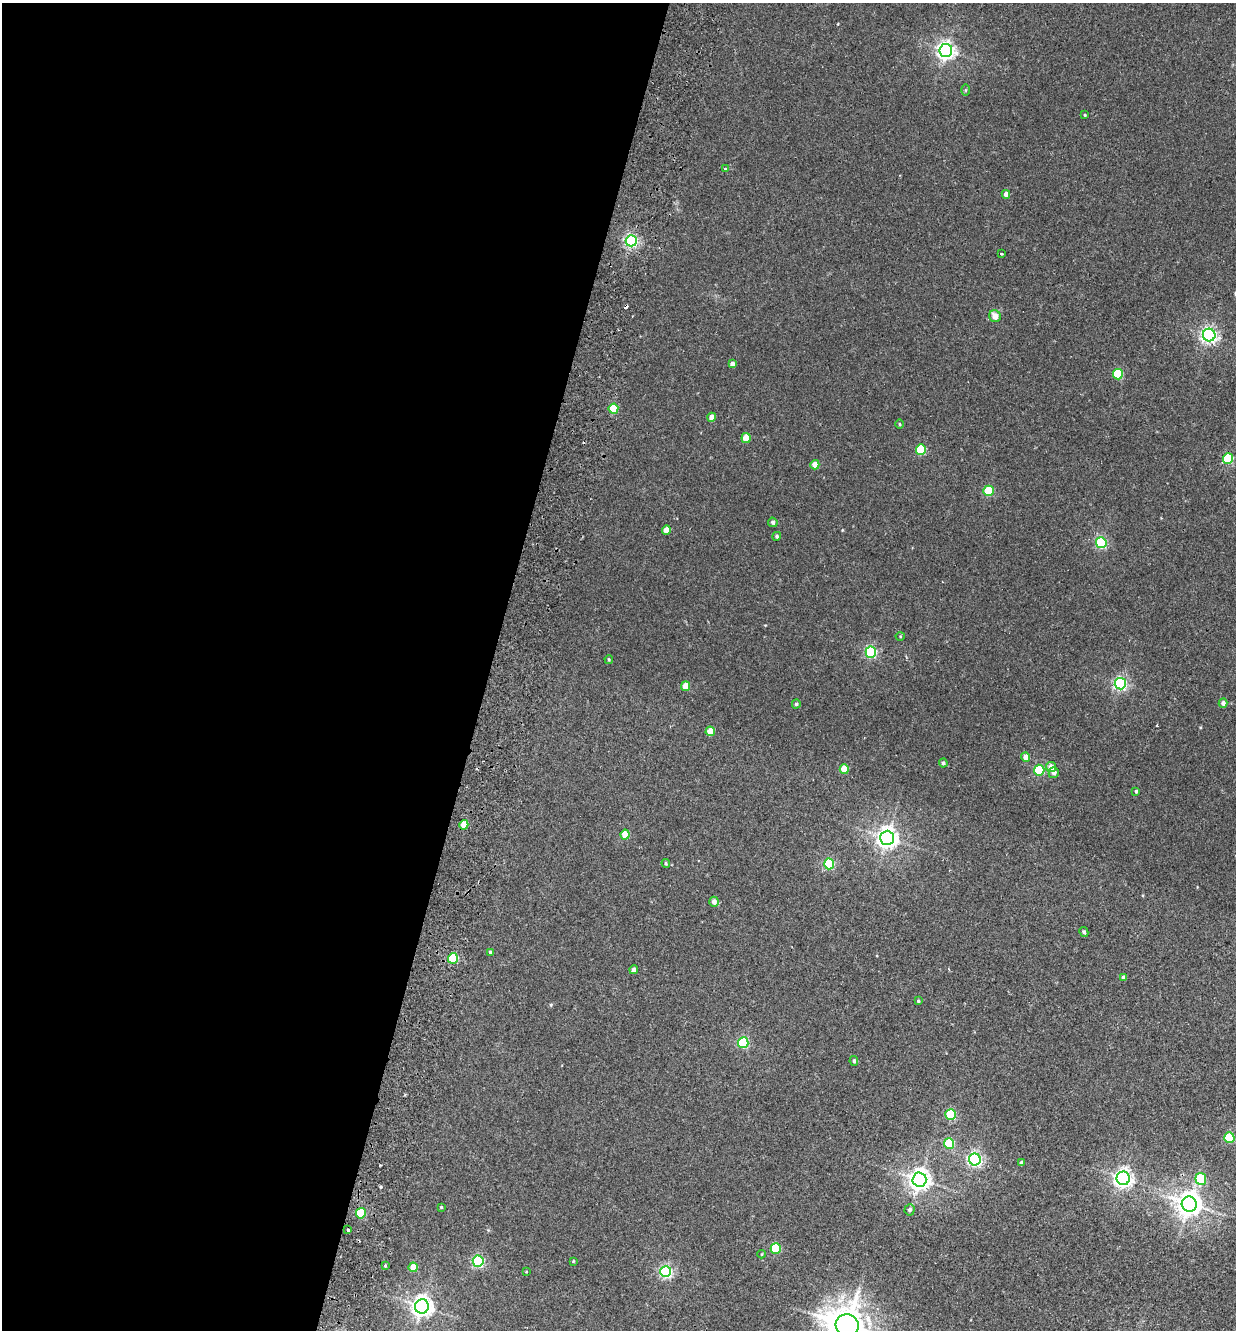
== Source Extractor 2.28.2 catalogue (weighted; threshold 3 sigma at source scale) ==
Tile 5 of 4 x 4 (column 1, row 2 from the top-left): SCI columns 315-1548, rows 2677-4004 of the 5438 x 5356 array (HDU 1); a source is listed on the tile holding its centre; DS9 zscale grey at full resolution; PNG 1238 x 1332 px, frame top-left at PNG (2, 3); each listed source drawn as its Kron ellipse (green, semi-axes under 4 px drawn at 4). Shown black and unused: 40% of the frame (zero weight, under 2 of 3 exposures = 3% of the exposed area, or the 3 px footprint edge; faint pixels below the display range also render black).
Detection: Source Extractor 2.28.2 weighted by HDU 2 'WHT'; one run over the whole footprint, this tile lists its part. Background 0.026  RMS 0.0068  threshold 0.0307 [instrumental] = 3 sigma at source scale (4.5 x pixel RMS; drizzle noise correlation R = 1.50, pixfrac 1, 0.05/0.05 arcsec/px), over >= 5 px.
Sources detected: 77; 2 cosmic-ray / hot-pixel residue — neither listed nor drawn; the other 75 listed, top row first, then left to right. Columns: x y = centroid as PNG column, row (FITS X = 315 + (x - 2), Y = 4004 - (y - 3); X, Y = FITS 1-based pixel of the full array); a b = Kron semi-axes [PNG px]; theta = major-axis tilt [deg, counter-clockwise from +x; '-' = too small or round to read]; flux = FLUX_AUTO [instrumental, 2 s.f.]
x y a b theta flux
946 50 6 6 - 270
966 90 6 4 89 0.75
1085 115 3 3 - 0.63
726 169 3 3 - 1.5
1006 194 4 4 - 3.4
631 241 6 5 - 130
1001 254 3 2 - 0.81
995 316 6 5 - 5.9
1209 335 6 6 - 180
732 364 4 4 - 2.5
1118 374 5 5 - 34
613 409 5 5 - 30
712 417 4 4 - 6
900 424 4 3 - 0.66
746 438 5 4 - 16
921 450 5 5 - 36
1228 458 5 5 - 45
815 465 4 4 - 9.1
989 491 5 5 - 38
773 522 5 4 - 1.5
666 530 5 4 - 6.9
777 536 4 4 - 1.1
1101 543 5 5 - 72
900 636 4 4 - 0.67
871 652 5 5 - 78
609 659 4 3 - 0.72
1120 684 6 5 - 120
686 686 5 4 - 12
1223 703 4 4 - 2.5
796 704 4 4 - 1.3
710 731 5 4 - 10
1026 757 5 4 - 4.7
943 763 4 4 - 1.6
1051 767 5 5 - 6.2
844 769 5 4 - 15
1039 770 5 5 - 44
1054 773 5 5 - 2.9
1136 791 4 3 - 1
464 825 5 4 - 15
625 835 5 4 - 16
887 838 7 7 - 420
666 863 4 3 - 0.8
829 864 5 5 - 55
714 902 5 4 - 3.7
1084 932 5 4 - 1.5
490 952 4 4 - 1.3
453 958 5 5 - 45
634 970 4 4 - 3.7
1123 978 4 4 - 2.7
918 1001 4 3 - 0.98
743 1043 5 5 - 62
854 1061 5 4 - 1.2
950 1115 5 5 - 50
1229 1138 5 5 - 36
949 1143 5 5 - 36
975 1159 6 6 - 150
1021 1163 4 4 - 2.1
1123 1178 7 6 - 300
1201 1179 6 5 - 26
919 1180 7 7 - 440
1189 1204 7 7 - 670
441 1207 3 3 - 0.68
910 1210 6 5 - 1.9
361 1213 5 5 - 38
348 1230 3 3 - 0.97
776 1249 5 5 - 41
761 1254 4 3 - 0.63
478 1261 5 5 - 90
573 1261 4 3 - 0.58
385 1265 4 4 - 0.73
413 1267 5 4 - 12
526 1272 4 2 - 0.4
666 1272 5 5 - 110
422 1306 7 7 - 430
847 1325 11 11 - 1800
Isophote crosses this tile's border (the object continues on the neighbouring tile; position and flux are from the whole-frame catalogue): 1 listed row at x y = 847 1325